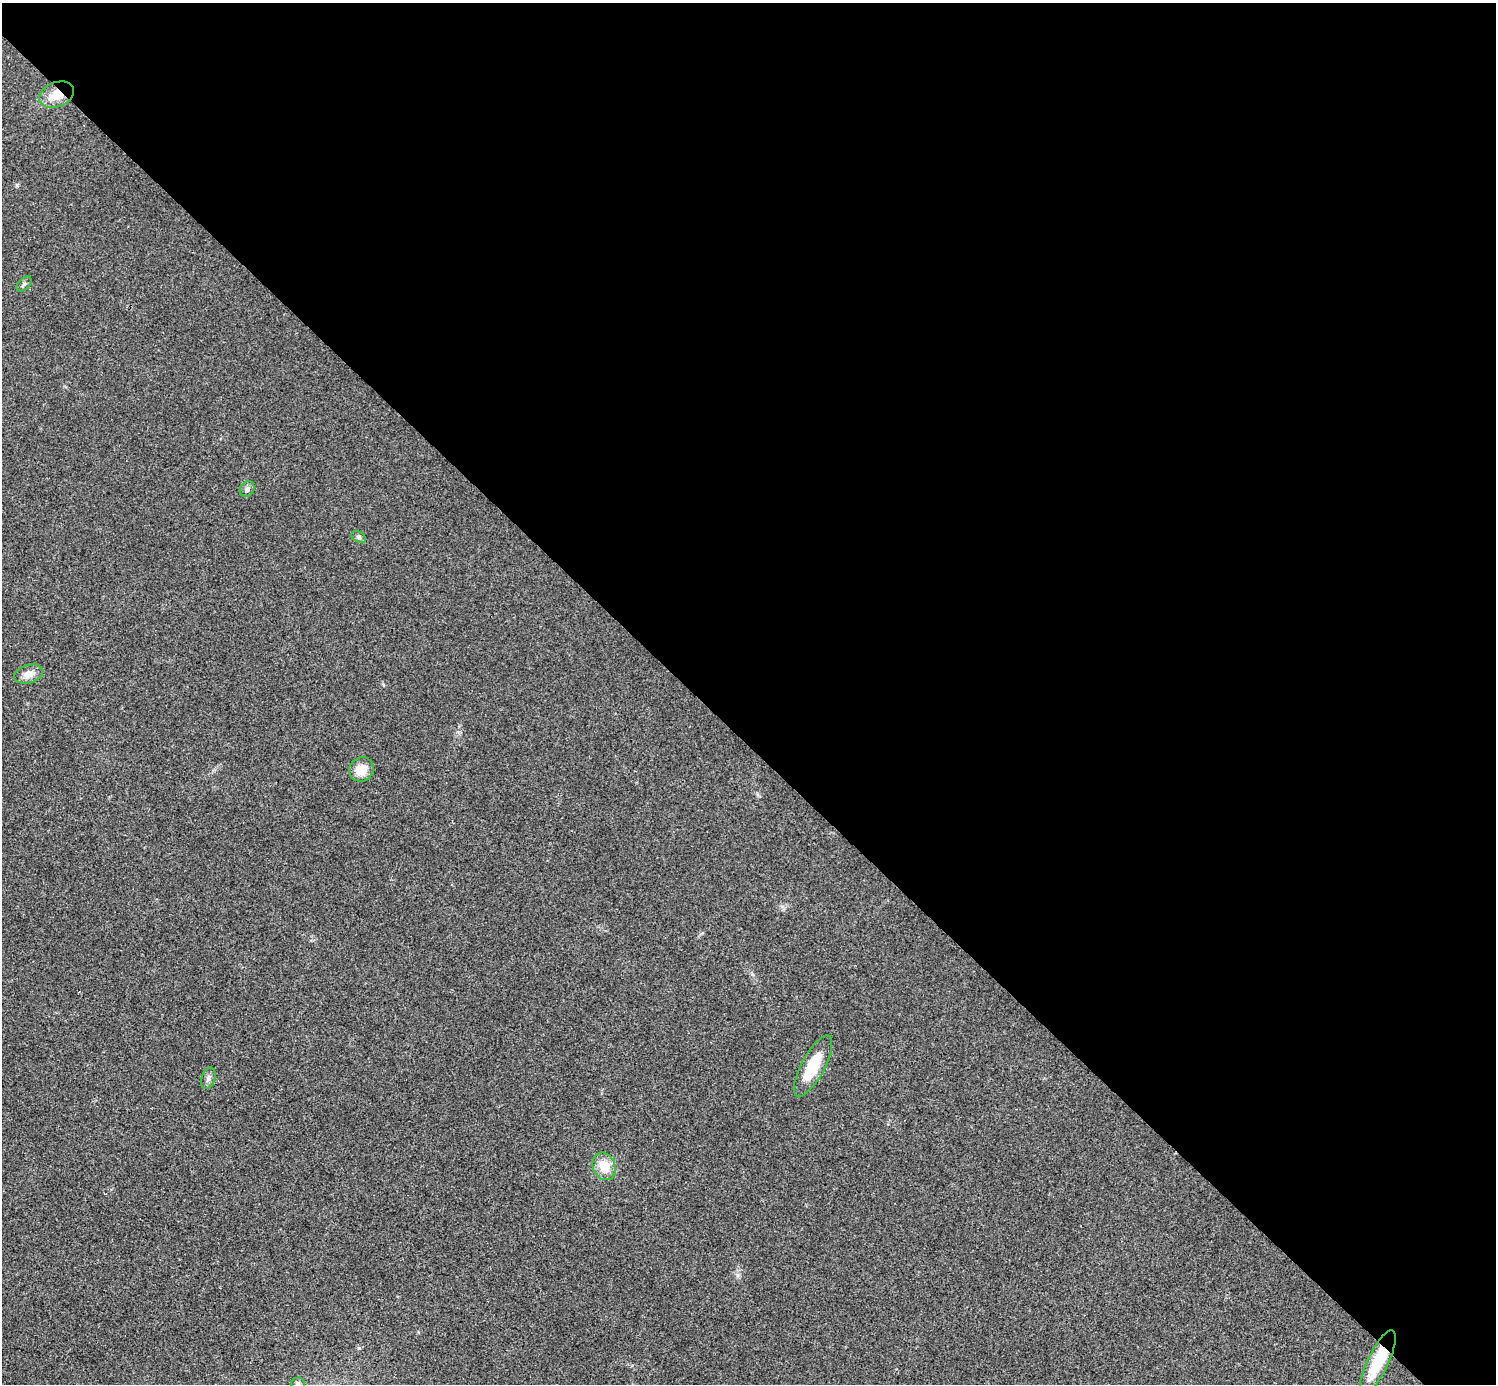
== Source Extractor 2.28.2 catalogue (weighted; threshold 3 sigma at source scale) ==
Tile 8 of 4 x 4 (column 4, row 2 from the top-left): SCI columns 4487-5980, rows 3063-4444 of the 5983 x 5983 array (HDU 1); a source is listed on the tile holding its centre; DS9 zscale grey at full resolution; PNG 1498 x 1386 px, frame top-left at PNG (2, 3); each listed source drawn as its Kron ellipse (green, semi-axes under 4 px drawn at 4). Shown black and unused: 54% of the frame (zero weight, under 3 of 4 exposures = <1% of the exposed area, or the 3 px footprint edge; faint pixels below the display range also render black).
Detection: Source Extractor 2.28.2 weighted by HDU 2 'WHT'; one run over the whole footprint, this tile lists its part. Background 0.0218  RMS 0.0056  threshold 0.0251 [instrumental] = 3 sigma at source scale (4.5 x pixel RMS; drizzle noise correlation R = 1.50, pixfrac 1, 0.05/0.05 arcsec/px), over >= 5 px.
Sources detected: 11; all 11 listed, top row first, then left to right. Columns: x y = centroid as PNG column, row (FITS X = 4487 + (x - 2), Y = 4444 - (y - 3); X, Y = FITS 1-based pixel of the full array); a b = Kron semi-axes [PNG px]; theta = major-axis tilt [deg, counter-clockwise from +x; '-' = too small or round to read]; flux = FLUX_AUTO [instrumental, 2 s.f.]
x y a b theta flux
57 95 18 12 23 11
24 284 9 5 44 1.3
247 489 8 6 56 2
358 537 8 5 -28 1.2
28 674 15 9 16 5.3
361 769 13 11 37 8.7
813 1066 34 11 62 18
208 1078 11 6 70 2.1
604 1166 14 11 -67 11
1378 1362 35 10 64 19
298 1383 7 6 - 2
Overlapping masked pixels (flux is a lower limit): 2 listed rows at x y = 57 95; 1378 1362
Isophote crosses this tile's border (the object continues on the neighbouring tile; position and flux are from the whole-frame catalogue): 1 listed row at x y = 298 1383
Unlisted compact peaks at least as high as the median listed source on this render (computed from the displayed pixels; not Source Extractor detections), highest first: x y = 17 185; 359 1348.